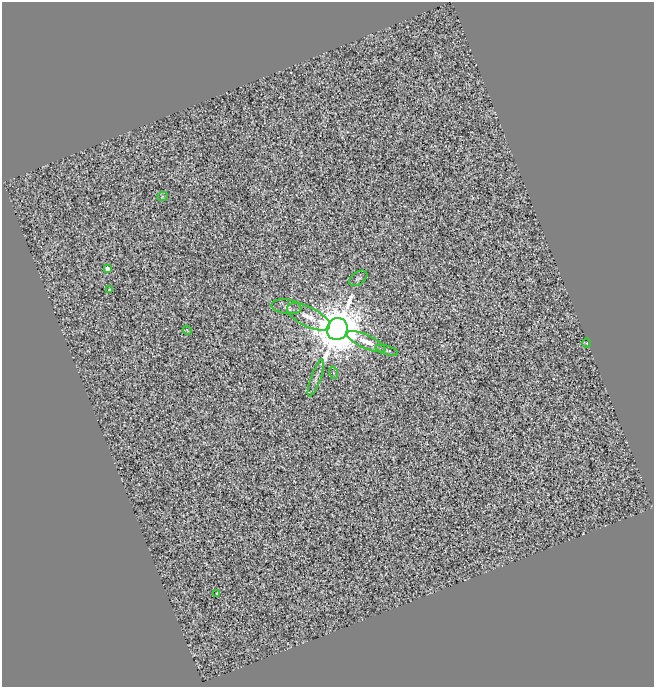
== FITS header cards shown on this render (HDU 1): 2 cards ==
NAXIS1  =                  652
NAXIS2  =                  685

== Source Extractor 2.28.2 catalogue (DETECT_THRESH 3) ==
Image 652 x 685 px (HDU 1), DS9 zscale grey, 1 PNG px = 1 image px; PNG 656 x 689 px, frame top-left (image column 1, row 685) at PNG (2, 2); each listed source drawn as its Kron ellipse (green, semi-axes under 4 px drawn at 4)
Background 0.0787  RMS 0.69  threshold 2.08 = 3 sigma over >= 5 px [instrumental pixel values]
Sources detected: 14; all 14 listed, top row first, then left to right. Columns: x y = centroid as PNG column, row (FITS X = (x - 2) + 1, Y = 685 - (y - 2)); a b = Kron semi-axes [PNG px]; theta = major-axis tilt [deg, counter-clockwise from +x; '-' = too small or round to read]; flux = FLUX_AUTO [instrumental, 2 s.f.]
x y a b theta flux
162 197 5 3 - 46
107 269 4 4 - 270
358 278 10 6 34 120
109 290 3 3 - 61
287 307 15 7 -7 240
309 317 23 9 -27 720
337 329 11 10 - 320000
187 330 5 3 - 41
366 342 21 7 -24 580
587 343 5 3 - 28
387 350 12 4 -16 120
334 373 6 4 -70 51
316 378 19 5 70 240
217 593 3 3 - 170